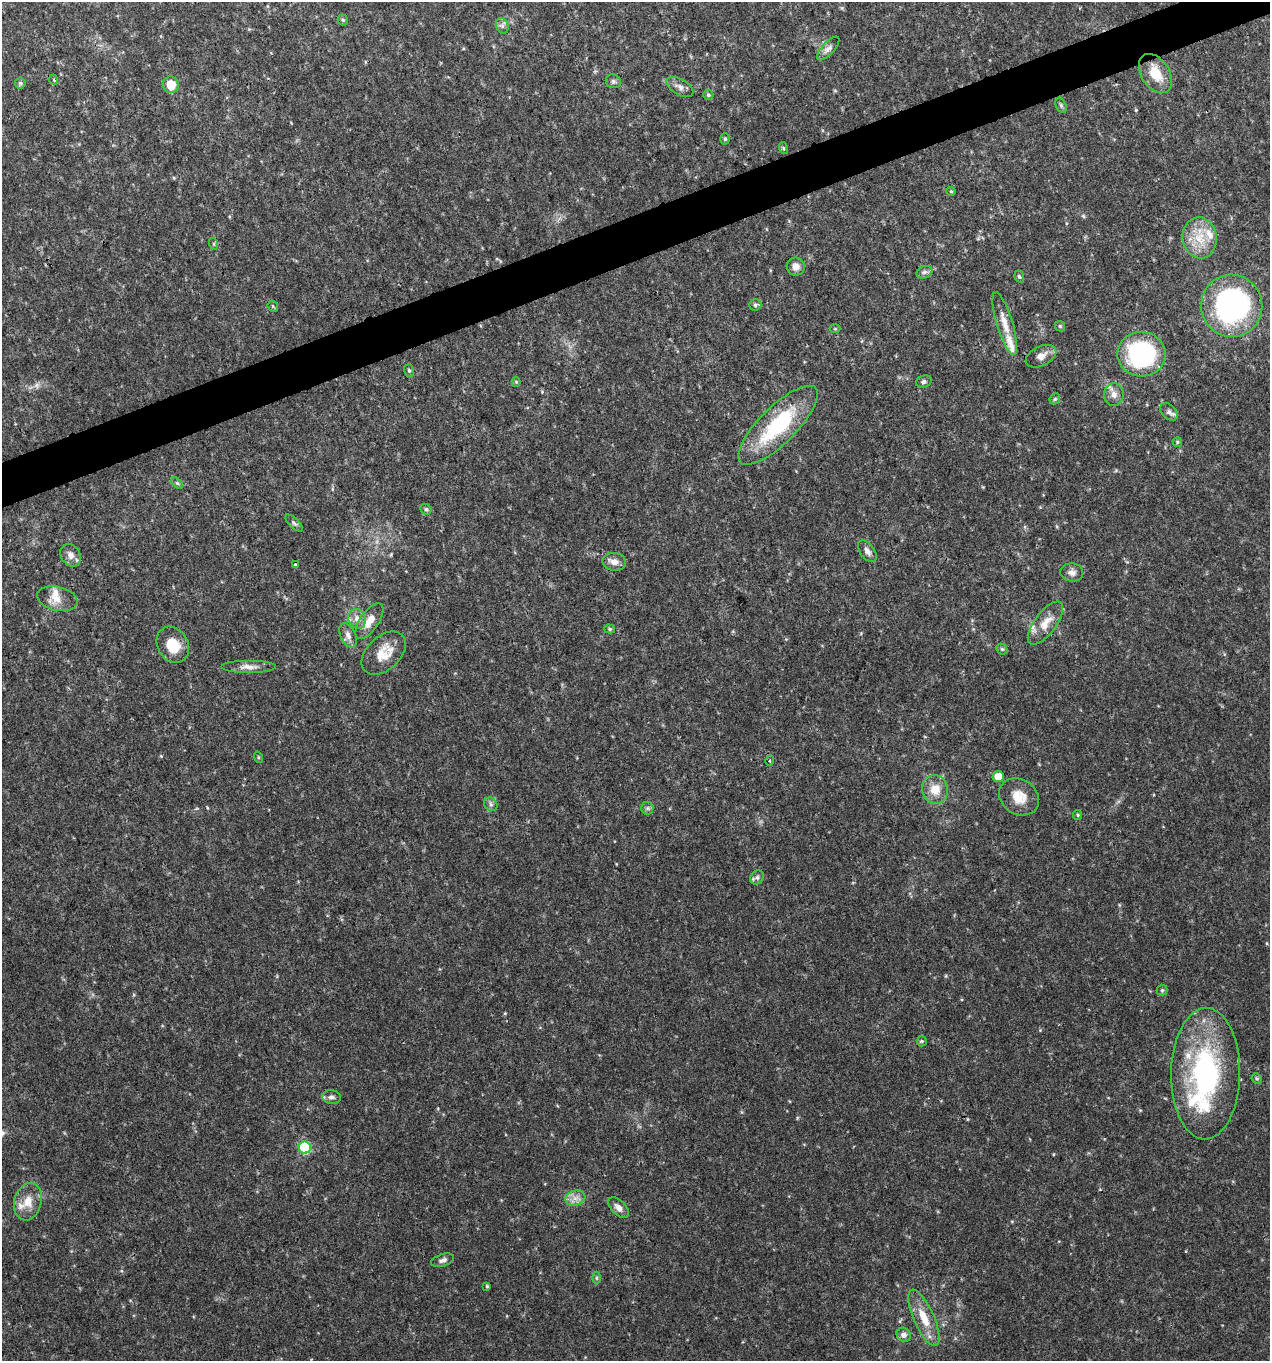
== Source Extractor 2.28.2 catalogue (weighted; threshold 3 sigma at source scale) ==
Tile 10 of 4 x 4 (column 2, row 3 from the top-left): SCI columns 1393-2660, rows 1362-2720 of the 5270 x 5442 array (HDU 1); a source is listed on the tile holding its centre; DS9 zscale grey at full resolution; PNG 1272 x 1363 px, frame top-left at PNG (2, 2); each listed source drawn as its Kron ellipse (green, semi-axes under 4 px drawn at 4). Shown black and unused: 3% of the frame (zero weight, under 3 of 4 exposures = <1% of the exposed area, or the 3 px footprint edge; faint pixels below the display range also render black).
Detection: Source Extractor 2.28.2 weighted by HDU 2 'WHT'; one run over the whole footprint, this tile lists its part. Background 0.0298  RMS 0.0035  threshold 0.0158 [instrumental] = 3 sigma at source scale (4.5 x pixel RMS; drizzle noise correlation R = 1.50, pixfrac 1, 0.0396/0.0396 arcsec/px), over >= 5 px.
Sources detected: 86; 10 inside a brighter listed object's ellipse — not listed separately; the other 76 listed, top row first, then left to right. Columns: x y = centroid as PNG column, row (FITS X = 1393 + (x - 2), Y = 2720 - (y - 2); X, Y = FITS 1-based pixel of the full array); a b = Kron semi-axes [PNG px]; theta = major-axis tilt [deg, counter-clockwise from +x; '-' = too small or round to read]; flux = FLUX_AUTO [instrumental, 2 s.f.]
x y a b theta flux
343 20 5 5 - 0.51
502 26 8 6 -70 1
828 48 15 6 48 1.6
1155 73 21 14 -57 8.1
54 80 5 3 - 0.32
613 81 7 7 - 0.9
20 83 5 5 - 0.61
171 85 8 8 - 6.5
680 87 15 7 -31 1.8
708 95 5 5 - 0.55
1061 105 8 5 -65 0.68
725 139 6 5 - 0.57
783 148 6 4 -71 0.42
951 191 4 4 - 0.37
1200 238 20 17 -82 8.8
214 244 6 4 -72 0.45
796 267 9 9 - 2.3
924 272 8 6 20 1.1
1019 276 6 4 -72 0.6
755 305 6 5 - 0.76
273 306 6 5 - 0.49
1232 306 31 30 - 74
1005 324 33 8 -73 5.3
1060 326 6 4 -45 0.5
835 329 5 3 - 0.32
1141 354 24 22 -3 47
1041 356 16 9 27 2.6
409 371 6 5 - 0.63
516 382 4 4 - 0.34
924 382 8 6 20 0.88
1114 395 11 10 - 2.4
1055 399 6 5 - 0.52
1169 412 10 7 -45 1.3
778 425 53 18 45 30
1177 442 5 4 - 0.44
177 483 7 4 -44 0.61
426 509 6 5 - 0.59
294 523 11 4 -44 0.87
867 551 12 7 -54 1.8
71 555 12 9 -58 2.4
614 562 12 9 -9 2.5
295 565 3 3 - 0.93
1072 572 11 9 -5 1.8
57 599 20 12 -13 4.3
357 619 10 8 -66 2.5
369 621 21 9 56 4.8
1045 623 26 10 53 5
610 629 5 4 - 0.51
348 635 13 7 -66 2
173 645 19 15 -60 8.2
1002 649 6 5 - 0.59
384 653 26 16 43 7.1
248 667 27 6 0 3
258 757 6 3 -72 0.39
770 761 5 4 - 0.53
998 776 5 5 - 6.5
935 789 14 13 - 5.6
1019 797 21 17 -33 6.2
491 804 7 6 - 0.95
647 808 6 6 - 0.81
1078 815 5 4 - 0.52
757 877 8 6 45 1
1162 990 5 5 - 0.53
922 1041 5 5 - 0.47
1206 1074 66 34 89 61
1257 1078 5 5 - 0.53
331 1097 9 7 -7 1.3
305 1148 6 6 - 25
575 1198 10 7 15 2.3
28 1202 19 13 76 5.5
619 1207 12 7 -45 2.3
443 1260 12 6 18 1.3
596 1278 6 4 -90 0.54
487 1286 4 4 - 0.4
924 1318 30 10 -66 7.7
904 1335 7 7 - 1.7